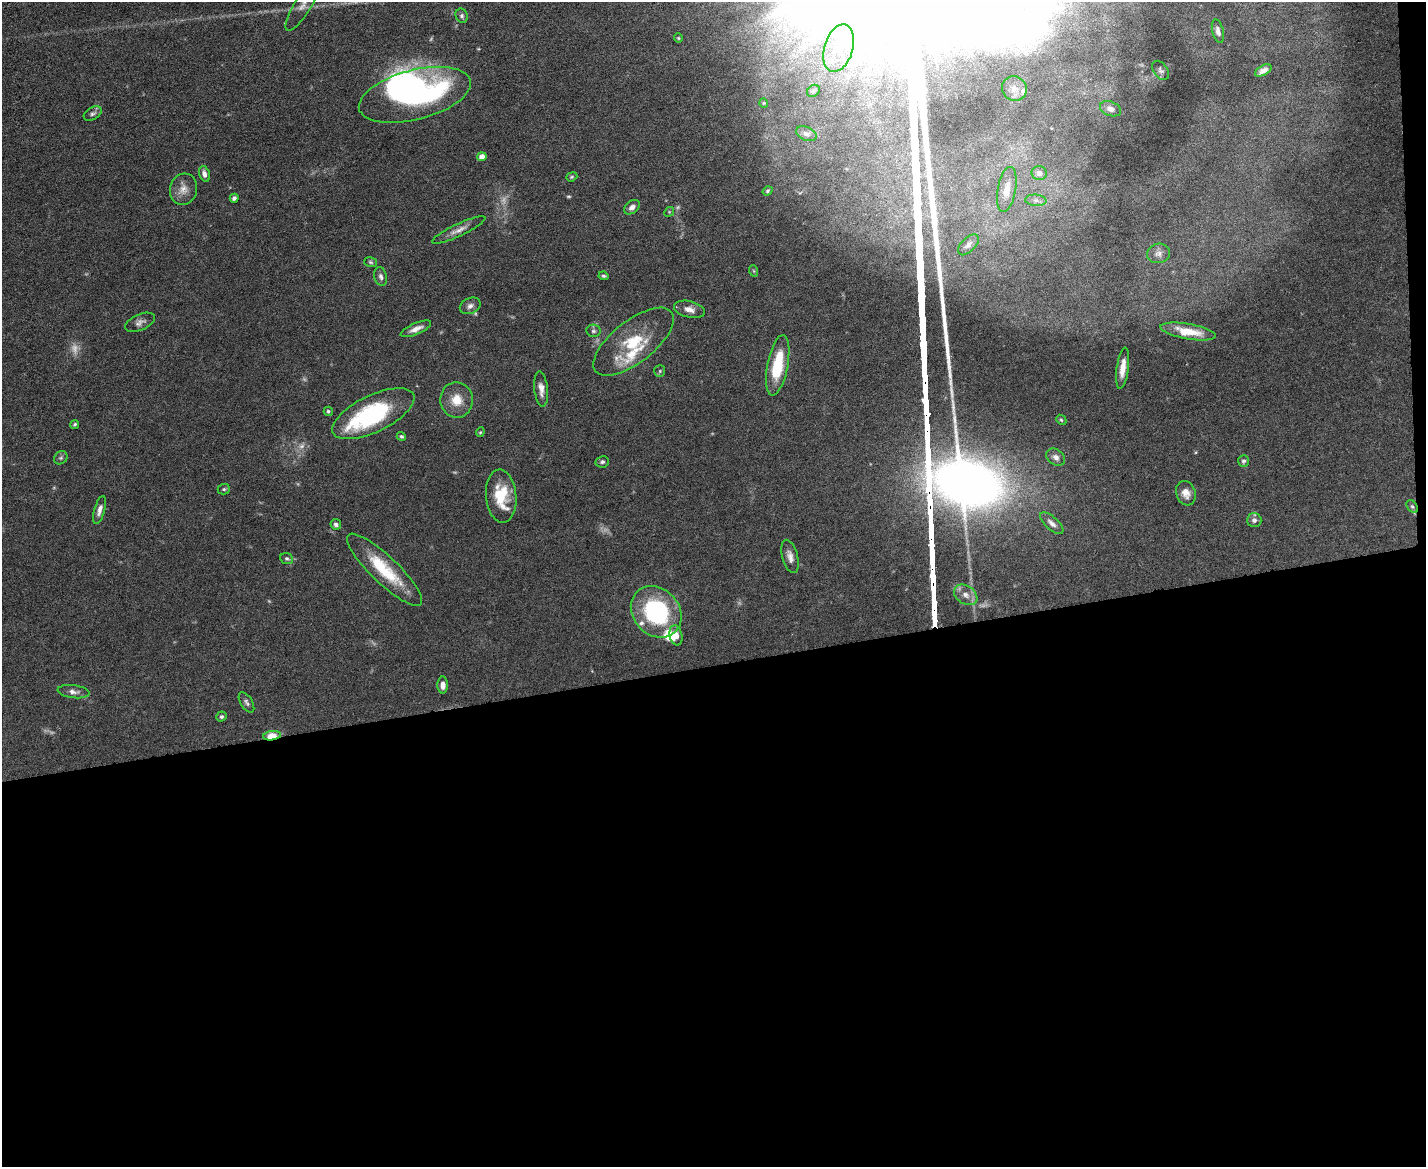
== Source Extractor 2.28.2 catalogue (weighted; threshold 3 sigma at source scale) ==
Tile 12 of 3 x 4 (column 3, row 4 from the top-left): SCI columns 2978-4401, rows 1-1165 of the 4641 x 4660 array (HDU 1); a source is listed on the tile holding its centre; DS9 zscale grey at full resolution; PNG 1428 x 1169 px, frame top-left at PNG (2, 2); each listed source drawn as its Kron ellipse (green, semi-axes under 4 px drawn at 4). Shown black and unused: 44% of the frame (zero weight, under 5 of 9 exposures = <1% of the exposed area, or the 3 px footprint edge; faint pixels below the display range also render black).
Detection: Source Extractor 2.28.2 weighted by HDU 2 'WHT'; one run over the whole footprint, this tile lists its part. Background 0.0828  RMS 0.0041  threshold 0.0169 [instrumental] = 3 sigma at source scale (4.09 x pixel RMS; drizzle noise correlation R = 1.36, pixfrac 0.8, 0.05/0.05 arcsec/px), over >= 5 px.
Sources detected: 90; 8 too faint to see at this stretch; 2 inside a brighter object's white glare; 2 long thin detections or spike segments (spike, bleed or trail) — neither listed nor drawn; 5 inside a brighter listed object's ellipse — not listed separately; the other 73 listed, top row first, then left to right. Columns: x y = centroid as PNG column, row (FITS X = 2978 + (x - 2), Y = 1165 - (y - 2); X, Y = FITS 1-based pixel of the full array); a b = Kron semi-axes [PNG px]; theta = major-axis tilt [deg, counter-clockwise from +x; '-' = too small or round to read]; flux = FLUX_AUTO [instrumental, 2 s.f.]
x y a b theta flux
304 2 33 8 59 4.5
462 16 7 6 - 0.92
1218 31 12 5 -77 1.8
678 38 4 4 - 0.43
839 48 24 14 73 11
1161 70 11 7 -54 1.2
1263 70 9 5 28 1.8
1014 89 13 12 - 2.9
813 91 7 5 39 1
415 95 57 25 15 91
764 103 4 4 - 0.41
1110 109 11 7 -21 1.9
93 113 10 6 31 1.1
806 134 11 6 -23 1.6
482 157 4 4 - 3.7
1039 173 7 7 - 2
204 174 8 5 -72 1.7
572 177 6 4 21 0.52
183 189 16 13 74 3.8
1007 189 23 9 80 4.8
767 191 5 4 - 0.61
234 198 4 4 - 0.99
1036 200 10 5 -5 1.5
632 207 9 6 38 1.8
669 212 5 4 - 0.4
459 230 29 6 25 3
968 245 13 7 45 1.8
1159 253 11 10 - 2
370 262 6 4 -17 0.62
754 271 6 3 -70 0.37
604 276 5 4 - 0.67
381 277 10 6 -76 1.3
470 306 11 7 24 1.8
689 309 16 8 -13 2.7
140 322 16 8 23 1.9
416 329 16 5 23 2.6
593 331 7 6 - 0.9
1188 332 28 7 -10 7.4
633 342 48 21 38 18
778 365 31 10 79 16
1123 368 21 6 82 4.3
660 371 6 5 - 0.55
541 389 17 7 -84 2.7
457 400 18 16 -88 6.5
328 411 5 4 - 0.72
373 414 45 18 25 43
1061 420 5 4 - 0.53
75 424 4 4 - 0.6
480 432 5 4 - 0.45
401 436 5 4 - 0.58
1056 457 10 7 -36 1.8
61 458 7 6 - 0.88
1244 461 6 5 - 0.85
602 462 7 6 - 0.93
224 489 6 5 - 0.61
1186 493 12 9 -71 3.3
501 496 27 15 -84 13
1412 507 7 5 -49 0.72
100 510 14 5 74 2
1254 520 7 7 - 1.4
1052 523 14 6 -41 2.1
336 524 5 5 - 0.98
790 556 17 7 -75 2.5
287 559 6 5 - 0.8
384 570 50 13 -44 19
966 595 13 9 -34 2.9
656 612 28 23 -48 42
676 635 10 6 -79 2.3
443 685 8 5 90 2.1
73 692 16 6 -7 2
246 702 11 6 -58 1.1
221 716 5 5 - 0.77
272 736 9 4 8 8.8
Overlapping masked pixels (flux is a lower limit): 2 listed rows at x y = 1412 507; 272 736
Isophote crosses this tile's border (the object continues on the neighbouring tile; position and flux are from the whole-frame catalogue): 1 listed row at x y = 304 2
Unlisted compact peaks at least as high as the median listed source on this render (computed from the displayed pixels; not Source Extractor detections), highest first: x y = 948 361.